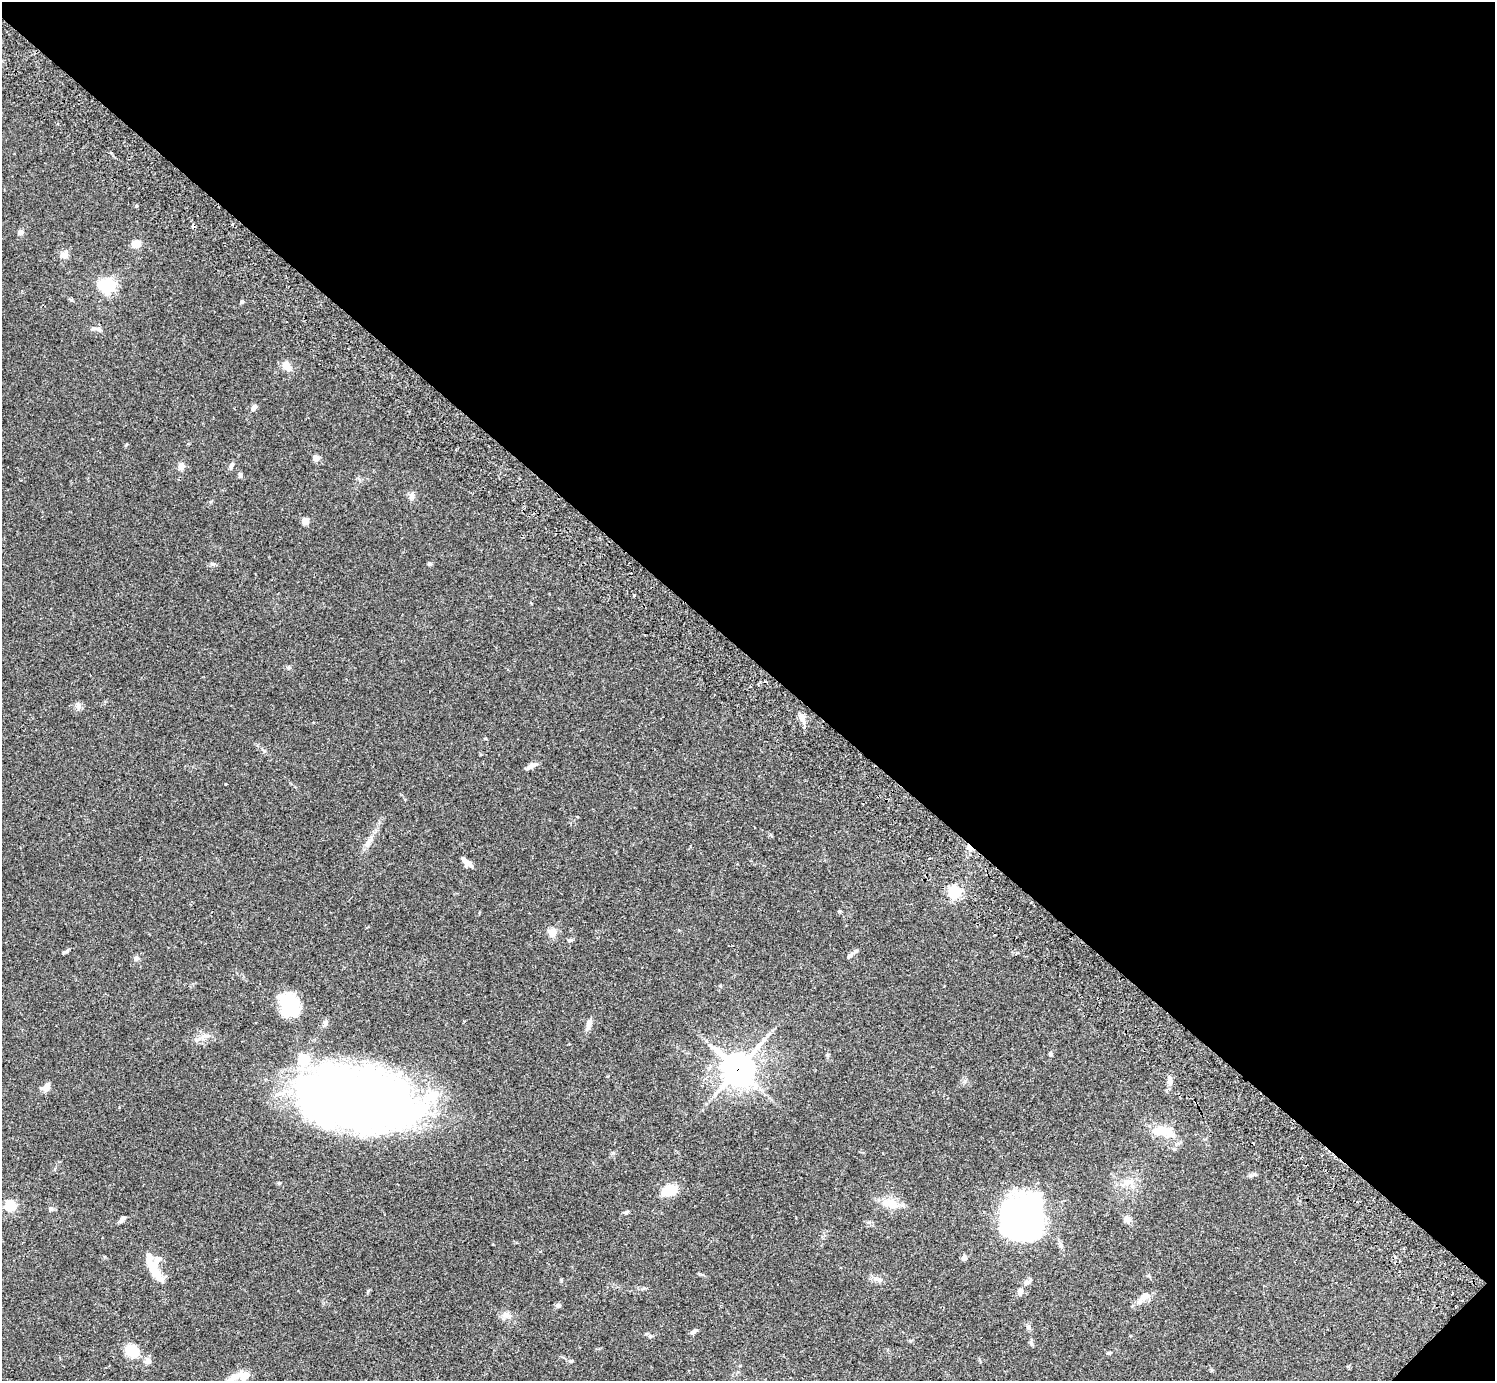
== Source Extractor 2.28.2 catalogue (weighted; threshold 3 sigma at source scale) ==
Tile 8 of 4 x 4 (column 4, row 2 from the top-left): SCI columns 4524-6016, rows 3105-4483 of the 6059 x 6069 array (HDU 1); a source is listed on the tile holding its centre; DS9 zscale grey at full resolution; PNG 1497 x 1383 px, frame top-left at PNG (2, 2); no overlay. Shown black and unused: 48% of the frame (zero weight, under 2 of 3 exposures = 3% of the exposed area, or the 3 px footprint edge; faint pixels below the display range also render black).
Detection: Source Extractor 2.28.2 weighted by HDU 2 'WHT'; one run over the whole footprint, this tile lists its part. Background 0.108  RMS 0.0064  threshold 0.0289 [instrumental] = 3 sigma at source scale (4.5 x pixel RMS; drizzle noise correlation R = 1.50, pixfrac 1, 0.05/0.05 arcsec/px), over >= 5 px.
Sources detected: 81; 6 inside a brighter object's white glare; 2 cosmic-ray / hot-pixel residue — not listed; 6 inside a brighter listed object's ellipse — not listed separately; the other 67 listed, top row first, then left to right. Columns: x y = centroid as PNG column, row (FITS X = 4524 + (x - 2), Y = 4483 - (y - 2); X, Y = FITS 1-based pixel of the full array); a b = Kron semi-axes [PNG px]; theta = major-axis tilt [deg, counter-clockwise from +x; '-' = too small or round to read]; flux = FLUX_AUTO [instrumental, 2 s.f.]
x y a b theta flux
136 206 4 3 - 0.62
20 232 4 4 - 5.6
136 244 10 7 21 6
64 255 10 9 - 3
108 285 6 5 - 140
242 302 5 4 - 1.1
98 329 7 5 -11 1.4
286 366 12 9 -69 5.5
254 408 9 6 54 2.4
316 458 4 4 - 8.1
181 466 10 7 71 2.9
231 466 10 6 66 1.9
240 475 7 4 90 1.4
411 496 9 6 -77 2
305 521 5 4 - 12
429 563 6 4 1 0.85
634 595 4 3 - 0.64
802 718 9 7 -59 4.3
485 738 5 3 - 0.53
532 766 15 6 23 3.1
226 784 2 2 - 0.45
368 843 15 6 55 3.7
467 863 14 5 -40 4.1
954 892 6 5 - 100
552 932 10 9 - 5.4
570 940 7 5 19 1.1
66 951 9 4 28 1.1
856 951 7 5 18 1.3
849 956 8 5 45 1.6
136 958 7 6 - 1.8
288 1001 28 18 -78 28
326 1022 8 6 56 1.7
589 1024 14 6 76 3.3
205 1036 17 5 6 3.4
1051 1054 5 4 - 1.4
827 1055 6 4 -90 0.9
738 1069 12 11 - 830
1170 1081 13 6 -85 3.1
46 1087 13 8 25 3.6
364 1099 106 59 -13 510
1161 1131 31 15 -7 14
1128 1182 16 9 2 6
279 1183 5 5 - 0.74
669 1190 16 10 17 14
891 1204 25 12 -21 9.9
10 1206 5 5 - 52
51 1209 6 6 - 1.5
626 1212 8 4 18 1.1
1022 1218 45 38 79 180
123 1219 10 5 45 1.7
1128 1219 11 9 -60 2.8
964 1258 4 4 - 4.9
151 1265 26 11 -54 9.7
878 1279 15 7 -17 3.2
1027 1282 12 7 32 2.3
1020 1292 12 7 83 2.5
1145 1296 14 8 33 4.7
559 1306 6 5 - 1.7
506 1315 12 9 2 3.5
1028 1327 8 7 - 1.6
693 1331 10 4 24 1.7
1031 1343 6 4 -49 1.1
132 1350 14 12 -17 13
1109 1353 5 4 - 0.78
148 1361 7 7 - 3.6
571 1361 5 5 - 0.83
244 1376 14 11 -5 6.3
Overlapping masked pixels (flux is a lower limit): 1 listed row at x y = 738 1069
Unlisted compact peaks at least as high as the median listed source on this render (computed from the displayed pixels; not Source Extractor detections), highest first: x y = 213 564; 78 709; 613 1153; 126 445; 289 667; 644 1288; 650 1336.